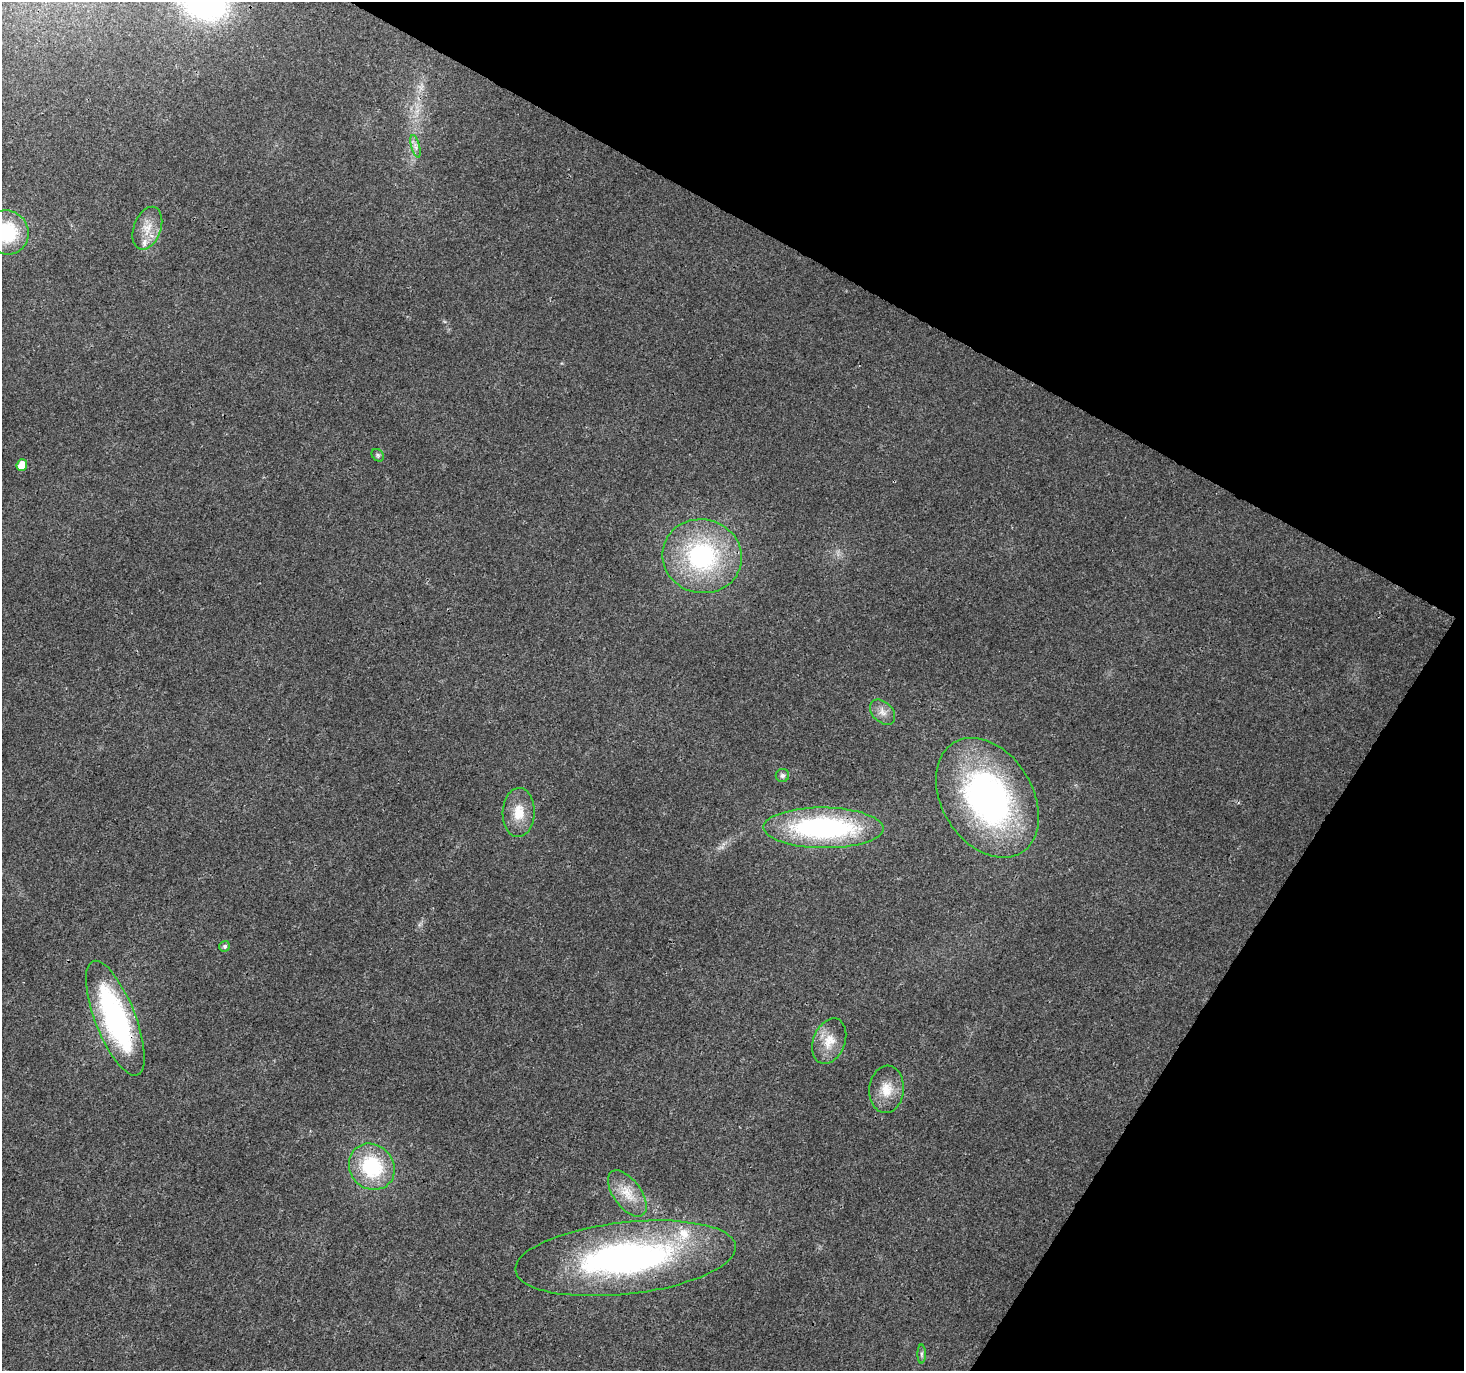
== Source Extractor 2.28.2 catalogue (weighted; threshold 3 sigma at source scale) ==
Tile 8 of 4 x 4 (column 4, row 2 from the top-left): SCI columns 4386-5847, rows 2933-4301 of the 5855 x 5931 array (HDU 1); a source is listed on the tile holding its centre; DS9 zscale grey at full resolution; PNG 1466 x 1373 px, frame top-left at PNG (2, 2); each listed source drawn as its Kron ellipse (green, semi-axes under 4 px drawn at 4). Shown black and unused: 27% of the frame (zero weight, under 3 of 4 exposures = <1% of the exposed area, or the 3 px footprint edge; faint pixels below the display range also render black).
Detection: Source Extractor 2.28.2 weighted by HDU 2 'WHT'; one run over the whole footprint, this tile lists its part. Background 0.00519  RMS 0.0025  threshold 0.0111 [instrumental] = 3 sigma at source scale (4.5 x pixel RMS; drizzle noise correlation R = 1.50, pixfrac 1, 0.0396/0.0396 arcsec/px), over >= 5 px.
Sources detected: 21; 2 inside a brighter listed object's ellipse — not listed separately; the other 19 listed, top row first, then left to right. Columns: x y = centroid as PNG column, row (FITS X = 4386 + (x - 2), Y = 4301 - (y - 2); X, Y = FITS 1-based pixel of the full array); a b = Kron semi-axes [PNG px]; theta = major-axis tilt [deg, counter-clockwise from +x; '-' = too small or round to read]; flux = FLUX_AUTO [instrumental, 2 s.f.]
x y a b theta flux
415 146 12 4 -75 0.86
147 228 22 13 70 4.1
7 232 22 21 - 16
378 455 7 5 -46 0.5
22 465 6 5 - 3.1
702 556 40 37 -13 35
882 712 15 10 -45 1.9
782 775 7 6 - 0.68
987 798 65 45 -58 74
519 812 24 16 87 5.4
823 828 60 20 -1 50
225 946 5 5 - 0.54
115 1018 61 20 -69 47
829 1041 23 16 68 4.7
887 1089 24 17 85 4.9
372 1167 24 22 -48 17
627 1193 27 14 -54 4.8
626 1258 111 36 6 84
922 1354 9 4 -90 0.53
Overlapping masked pixels (flux is a lower limit): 2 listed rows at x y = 823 828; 115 1018
Isophote crosses this tile's border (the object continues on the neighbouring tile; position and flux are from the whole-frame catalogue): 1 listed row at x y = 7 232